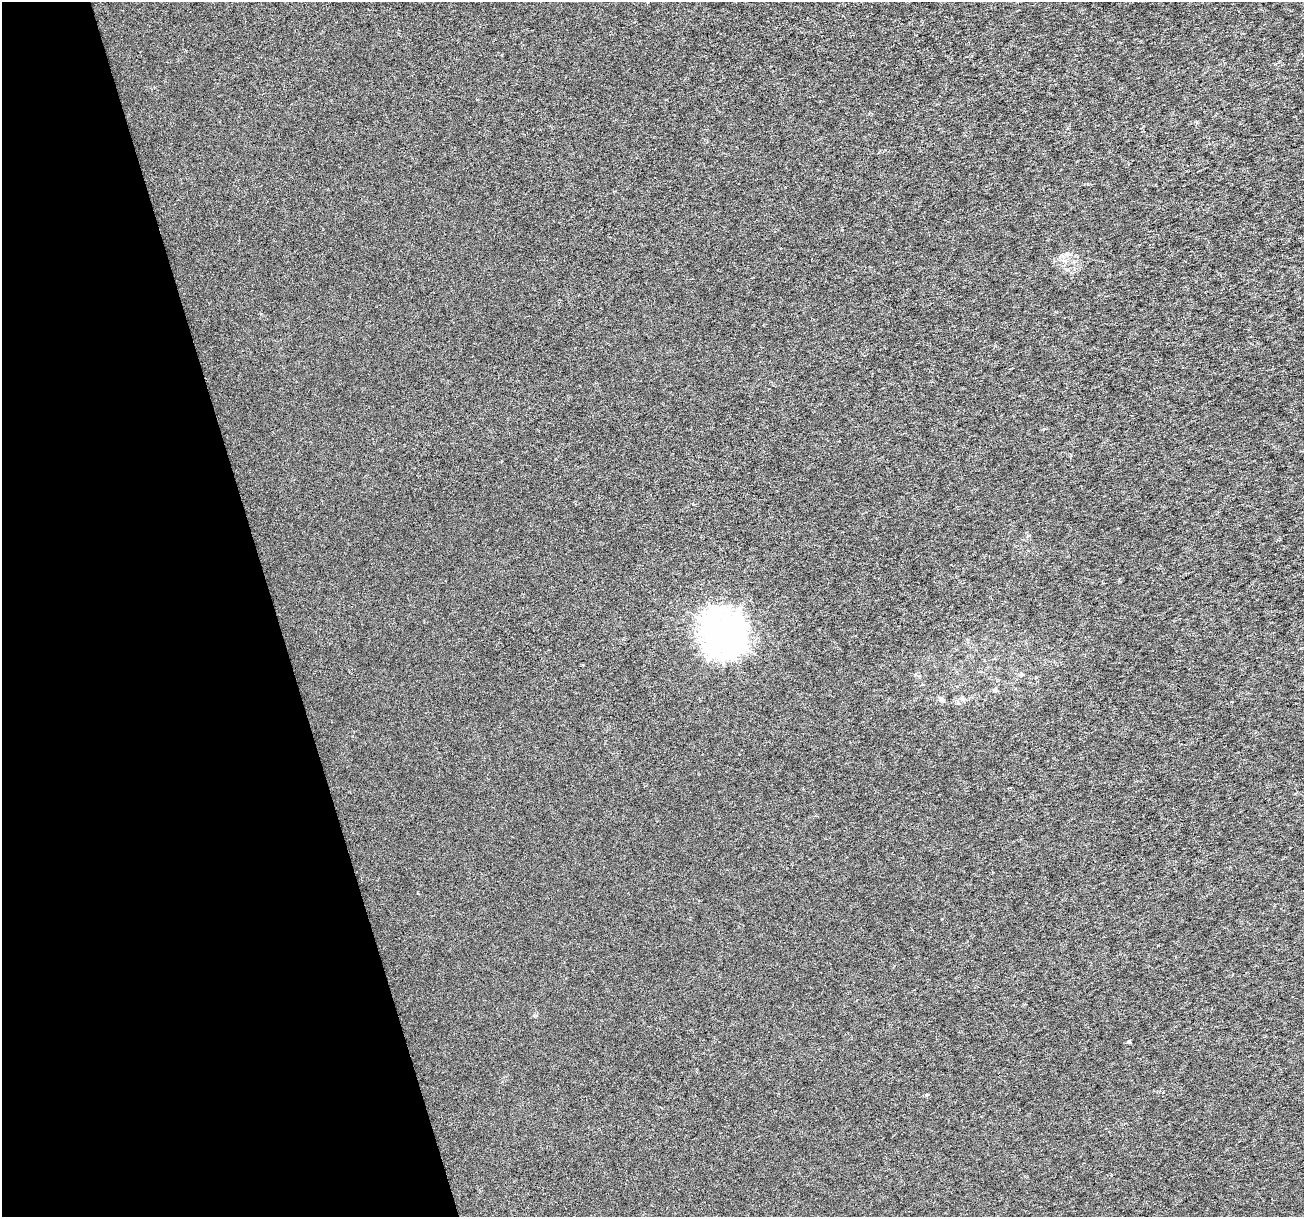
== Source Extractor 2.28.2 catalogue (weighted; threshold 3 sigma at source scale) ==
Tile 5 of 4 x 4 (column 1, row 2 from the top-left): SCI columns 2-1303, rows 2532-3746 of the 5212 x 5013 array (HDU 1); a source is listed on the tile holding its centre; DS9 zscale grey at full resolution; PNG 1306 x 1219 px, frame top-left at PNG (2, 2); no overlay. Shown black and unused: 21% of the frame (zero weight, under 3 of 6 exposures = <1% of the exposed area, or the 3 px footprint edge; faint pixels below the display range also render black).
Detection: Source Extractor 2.28.2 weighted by HDU 2 'WHT'; one run over the whole footprint, this tile lists its part. Background 3.49e-05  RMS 0.0018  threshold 0.00726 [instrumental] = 3 sigma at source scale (4.09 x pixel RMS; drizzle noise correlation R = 1.36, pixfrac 0.8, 0.0396/0.0396 arcsec/px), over >= 5 px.
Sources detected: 8; all 8 listed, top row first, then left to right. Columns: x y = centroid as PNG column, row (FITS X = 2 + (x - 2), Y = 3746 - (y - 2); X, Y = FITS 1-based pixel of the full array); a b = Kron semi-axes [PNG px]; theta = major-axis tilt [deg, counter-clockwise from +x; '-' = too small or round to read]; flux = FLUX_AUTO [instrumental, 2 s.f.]
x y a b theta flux
1067 254 8 6 21 0.54
723 634 15 14 - 290
1022 675 6 4 0 0.24
995 690 6 5 - 0.39
940 699 8 6 -16 0.44
958 703 6 4 -42 0.3
1128 1041 5 4 - 0.24
927 1095 5 4 - 0.26